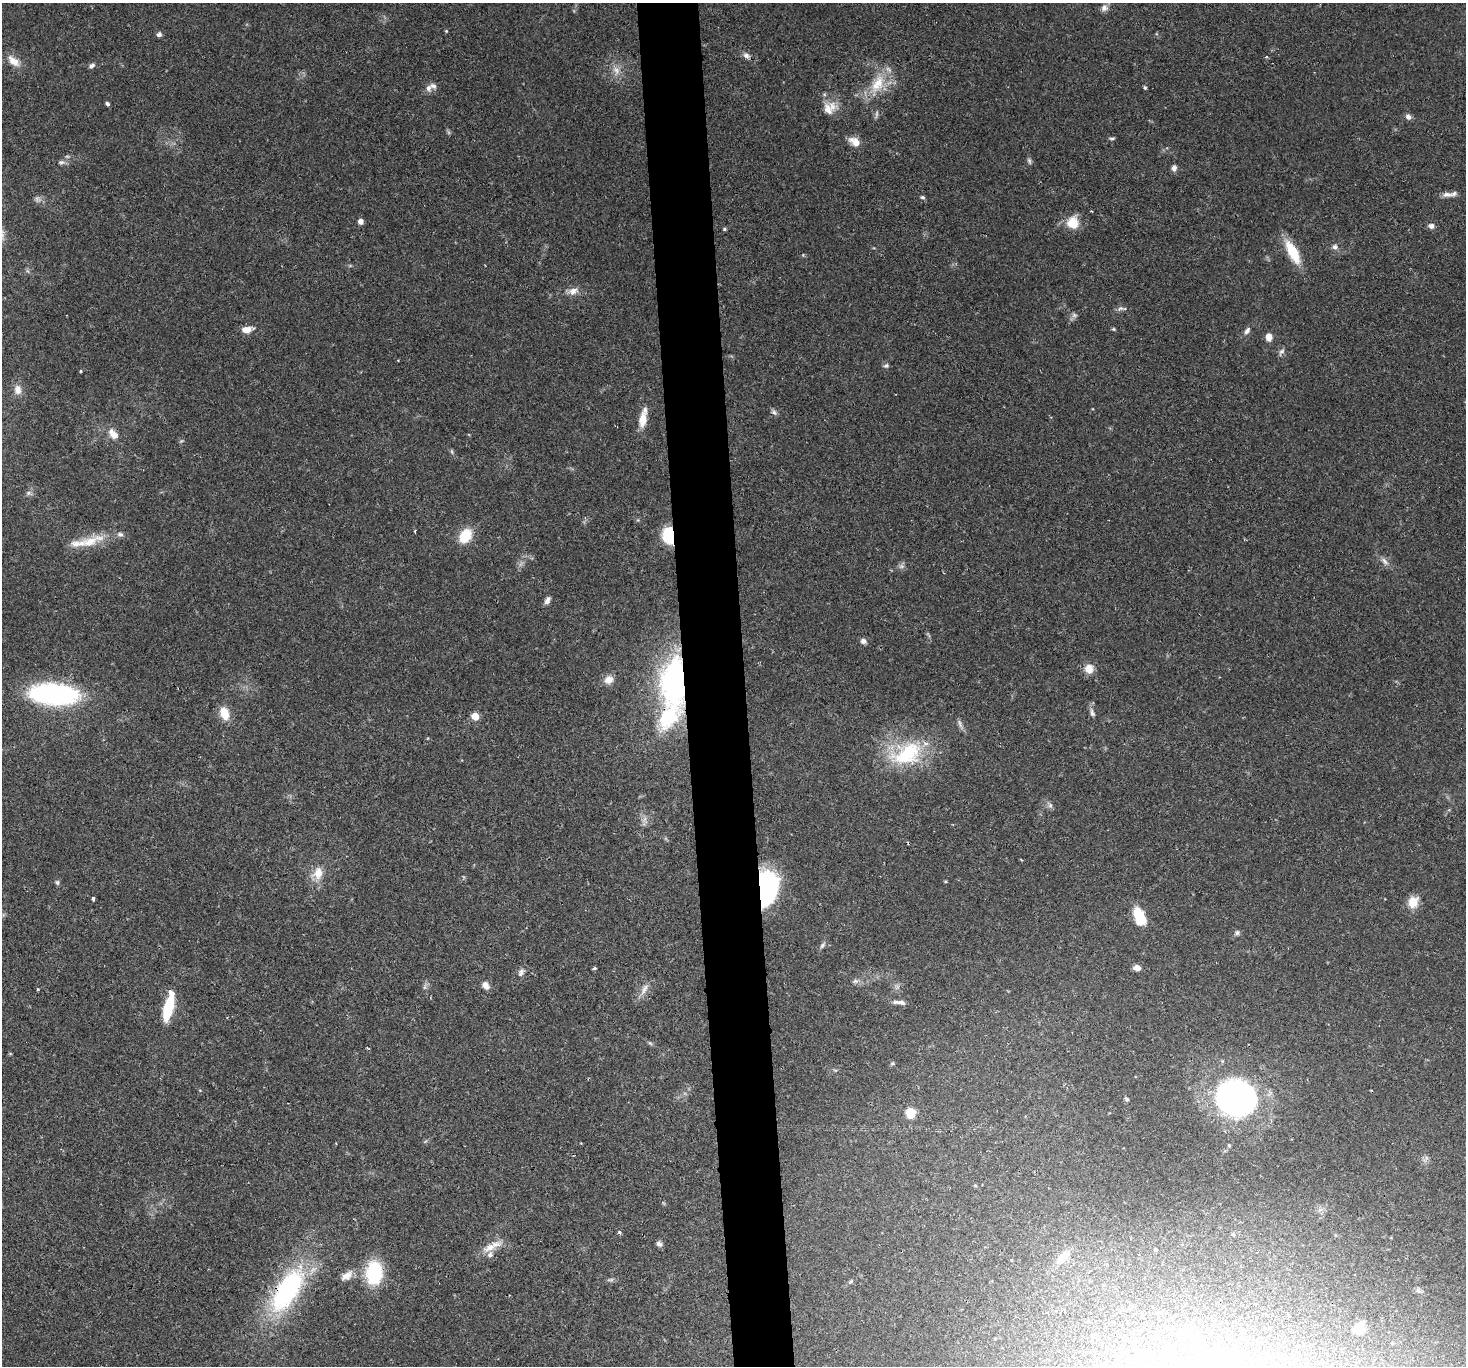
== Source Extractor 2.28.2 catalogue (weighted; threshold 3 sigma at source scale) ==
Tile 5 of 3 x 3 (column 2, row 2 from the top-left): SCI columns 1464-2927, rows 1512-2875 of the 4390 x 4366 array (HDU 1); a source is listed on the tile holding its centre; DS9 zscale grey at full resolution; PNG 1468 x 1368 px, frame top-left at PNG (2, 3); no overlay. Shown black and unused: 4% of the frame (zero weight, under 2 of 3 exposures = <1% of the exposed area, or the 3 px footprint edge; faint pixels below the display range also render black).
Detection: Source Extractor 2.28.2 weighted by HDU 2 'WHT'; one run over the whole footprint, this tile lists its part. Background 0.0565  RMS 0.0045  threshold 0.0202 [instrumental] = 3 sigma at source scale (4.5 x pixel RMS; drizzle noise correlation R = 1.50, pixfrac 1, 0.05/0.05 arcsec/px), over >= 5 px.
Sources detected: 111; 4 too faint to see at this stretch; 1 inside a brighter object's white glare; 1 cosmic-ray / hot-pixel residue — not listed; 7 inside a brighter listed object's ellipse — not listed separately; the other 98 listed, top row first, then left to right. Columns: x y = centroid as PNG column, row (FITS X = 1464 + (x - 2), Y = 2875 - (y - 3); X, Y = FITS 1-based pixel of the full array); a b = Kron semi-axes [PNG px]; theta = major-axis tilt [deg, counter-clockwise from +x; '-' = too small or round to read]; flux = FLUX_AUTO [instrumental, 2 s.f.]
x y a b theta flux
1104 8 9 8 - 2
446 31 4 3 - 0.45
159 34 7 6 - 1.2
746 55 9 7 -42 1.8
14 61 18 9 -40 5.1
91 66 8 5 37 1.2
616 70 13 9 -60 3.7
877 84 31 16 63 14
429 88 10 7 71 2.2
1145 88 5 4 - 0.7
107 104 5 4 - 0.85
828 109 16 13 -62 5.8
1408 117 7 6 - 1.8
1112 138 8 3 4 0.69
855 142 15 9 -32 4.4
67 156 6 3 -19 0.6
1029 161 8 5 -63 0.92
61 162 10 5 1 1.4
1174 168 6 5 - 2.1
1447 194 15 7 -1 2.7
922 197 6 4 -15 0.76
361 221 4 4 - 3
1073 223 12 11 - 10
1431 226 7 6 - 1.9
725 229 5 4 - 0.69
1335 247 8 7 - 1.5
1293 252 27 10 -62 15
573 291 13 9 19 3.3
1120 308 10 6 20 1.5
1074 315 8 6 -1 1.3
247 329 12 6 8 4.3
1113 329 5 5 - 0.56
1247 331 11 6 57 1.7
1269 337 8 6 -85 3.6
1281 352 11 6 56 1.4
886 366 7 6 - 0.98
80 371 4 3 - 0.39
18 390 13 9 -81 3.1
774 412 8 6 -52 1.2
643 420 18 8 84 7.6
113 434 15 9 -49 4.6
452 452 6 4 -72 0.68
28 493 8 6 23 1.2
415 531 4 3 - 0.39
669 535 14 10 -80 20
465 536 16 11 56 12
90 541 44 13 21 11
1384 561 13 5 -47 2.1
902 566 7 5 -90 1.2
547 600 10 6 61 1.8
863 641 7 6 - 1.7
1089 669 12 11 - 4.5
609 680 13 10 33 3.6
675 681 41 20 89 120
54 694 41 16 -4 100
224 713 16 10 -71 6.9
1092 713 11 5 -68 1.5
475 716 5 5 - 11
960 724 14 4 -72 1.5
907 754 44 27 23 35
1050 805 9 6 -75 1.3
644 819 10 4 81 1.6
318 873 16 13 76 6.6
57 882 7 6 - 0.88
765 891 34 18 68 68
93 898 4 3 - 2.2
1413 902 14 12 68 6
1139 916 18 9 -69 15
1237 933 7 6 - 0.98
822 945 10 5 53 1.2
594 968 4 3 - 0.89
1137 968 7 6 - 2.9
521 973 13 6 62 1.8
855 981 8 6 1 1.3
486 985 11 8 -67 2.5
644 989 19 7 62 3.3
902 1002 12 6 -12 2.1
168 1008 26 9 76 18
650 1043 7 4 -44 0.73
1236 1098 27 24 5 200
1127 1099 6 4 -67 0.67
911 1113 8 7 - 10
1229 1146 6 4 -70 0.58
619 1232 5 3 - 0.57
1233 1234 4 3 - 0.71
659 1244 8 6 -51 1.5
490 1247 21 10 24 5.9
1156 1250 4 3 - 0.54
1063 1257 22 10 45 6.1
1012 1260 4 3 - 0.34
374 1273 21 15 87 31
347 1275 16 9 33 4
610 1280 11 4 9 1
851 1281 7 4 44 0.77
287 1290 61 25 58 67
1418 1291 8 6 -47 1.1
1289 1316 3 3 - 0.95
1359 1328 12 10 49 5.7
Overlapping masked pixels (flux is a lower limit): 5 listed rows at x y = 113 434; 669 535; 675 681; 765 891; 287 1290